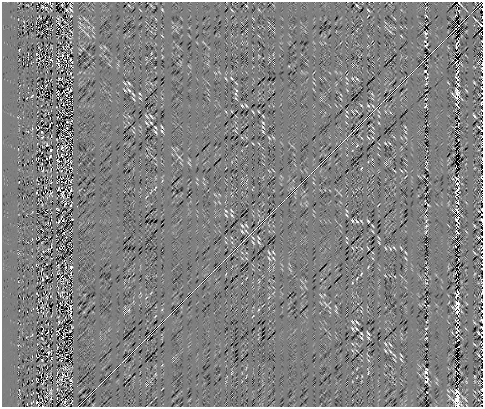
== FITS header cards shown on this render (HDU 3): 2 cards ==
NAXIS1  =                  481
NAXIS2  =                  405

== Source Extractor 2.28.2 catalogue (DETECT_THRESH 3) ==
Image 481 x 405 px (HDU 3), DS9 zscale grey, 1 PNG px = 1 image px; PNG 485 x 409 px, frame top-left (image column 1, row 405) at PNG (2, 2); no overlay
Background 1.44e-05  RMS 0.027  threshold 0.0809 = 3 sigma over >= 5 px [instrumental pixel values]
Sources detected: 227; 1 with non-positive FLUX_AUTO (blend fragments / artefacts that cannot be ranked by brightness) is not listed; the other 226 listed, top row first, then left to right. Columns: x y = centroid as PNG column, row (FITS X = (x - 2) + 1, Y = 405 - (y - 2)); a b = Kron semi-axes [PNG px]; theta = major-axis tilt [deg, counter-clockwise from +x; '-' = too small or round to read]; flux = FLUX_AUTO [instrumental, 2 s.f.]
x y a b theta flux
459 3 3 2 - 2.8
480 4 9 2 45 34
62 5 2 2 - 1.6
246 5 2 2 - 1.3
357 6 4 2 - 1.8
42 7 4 2 - 1.8
67 10 3 2 - 1.3
71 10 4 2 - 1.7
368 10 4 2 - 1.6
474 10 5 2 - 11
426 16 3 2 - 1
58 18 6 4 -21 2.1
466 18 5 2 - 7.2
481 25 3 2 - 4.6
62 26 2 2 - 0.73
457 27 13 2 45 47
426 33 6 4 -43 2.6
448 36 5 2 - 7.7
457 42 5 2 - 2.6
441 43 7 2 45 3.3
426 45 5 2 - 1.6
456 47 4 2 - 1.4
436 48 6 2 45 5
37 54 3 2 - 0.74
62 55 5 3 - 1.5
70 59 3 2 - 1.2
51 60 4 3 - 1.5
424 60 19 2 45 23
456 61 4 2 - 1.6
58 63 7 3 -85 3.7
482 64 3 2 - 2
458 65 4 3 - 2.2
482 70 5 2 - 1
412 72 4 2 - 3.2
425 72 5 2 - 1.8
457 72 6 2 56 3.7
231 78 4 2 - 1.2
60 79 5 2 - 1.9
357 79 5 3 - 1.3
405 79 6 2 44 9.6
457 79 5 2 - 3
129 83 3 2 - 1.4
401 83 5 2 - 9.4
457 83 5 3 - 4.4
481 88 3 2 - 1
67 89 2 2 - 0.84
70 90 3 2 - 1.3
125 90 3 2 - 1.3
129 90 4 2 - 1.9
394 90 6 2 44 10
457 92 7 3 -77 10
58 93 4 2 - 2
133 94 5 3 - 1.4
236 94 5 3 - 1.5
390 94 5 2 - 9.7
66 95 2 2 - 1.3
32 96 3 2 - 1.1
385 99 6 2 44 9.6
457 99 9 3 -53 6.5
481 103 3 2 - 2.1
361 105 3 2 - 1
379 105 5 2 - 9.1
457 105 5 2 - 2.8
242 106 4 2 - 1.4
425 106 4 2 - 1.3
372 112 7 2 44 13
67 114 3 2 - 1.1
151 116 4 2 - 1.8
368 116 5 2 - 11
474 116 4 2 - 2
67 122 2 2 - 1.1
481 122 2 2 - 2.2
146 123 4 2 - 1.8
263 123 5 3 - 1.6
361 123 6 2 44 12
50 124 3 2 - 1
458 124 3 2 - 1.2
162 127 4 2 - 1.4
357 127 5 2 - 11
479 127 3 2 - 1.9
67 128 2 2 - 0.72
155 131 6 3 -48 1.9
42 132 3 2 - 0.98
263 132 3 2 - 1.3
352 132 8 2 42 13
482 136 2 2 - 0.87
347 137 5 2 - 12
47 144 2 2 - 1.8
340 144 6 2 45 7.9
66 147 4 2 - 1.5
62 148 4 2 - 1.8
336 148 6 2 44 6.8
51 150 3 2 - 1.4
62 155 3 2 - 1.5
329 155 6 2 45 7
50 156 3 2 - 2
325 159 5 2 - 6.4
58 161 3 2 - 1.3
482 163 2 2 - 1.3
320 164 6 2 44 7
314 170 6 2 45 7.5
305 179 8 2 45 6.6
457 179 3 3 - 2.8
71 181 3 2 - 0.94
301 183 5 2 - 4.5
457 184 6 4 67 3.7
58 189 3 2 - 1.7
71 190 3 2 - 1.3
294 190 7 2 44 6.3
457 190 7 2 59 6.3
62 194 6 2 -88 0.9
290 194 7 2 44 6.6
457 194 3 2 - 0.83
425 201 3 2 - 1.1
457 202 4 2 - 3.5
281 203 7 2 45 6
71 205 3 2 - 1.5
57 209 3 2 - 1.7
482 209 2 2 - 1.9
226 211 4 2 - 1.2
273 211 6 2 45 11
457 211 5 3 - 3.2
226 215 5 2 - 1.4
269 215 5 2 - 11
457 216 5 2 - 2.2
63 220 2 2 - 0.81
456 220 6 3 -57 3
481 220 5 2 - 1.9
59 221 3 2 - 1.8
263 221 6 2 45 9.6
357 221 6 4 -34 3.4
368 221 4 2 - 1.3
426 221 4 2 - 1.2
246 225 5 3 - 1.6
259 225 6 2 44 11
457 226 5 2 - 1.5
246 231 6 3 -45 1.9
253 231 6 2 45 10
426 231 4 3 - 1.4
457 232 5 2 - 2.9
246 238 6 2 45 12
242 242 6 2 45 12
51 246 4 2 - 1.2
236 248 5 2 - 10
232 252 6 2 45 12
269 252 9 2 -51 2
482 257 3 2 - 1.6
226 258 6 2 45 11
269 258 5 2 - 1.5
219 265 5 2 - 5.9
71 267 3 3 - 1.8
215 269 5 2 - 6
361 274 4 2 - 1.2
208 276 6 2 45 6.6
47 277 3 2 - 1.8
482 279 2 2 - 0.76
204 280 6 2 45 6.5
197 287 5 2 - 5.8
482 292 3 2 - 1.4
189 295 7 2 45 6.5
457 295 5 3 - 4.6
181 303 5 2 - 5.3
457 303 4 4 - 7.2
177 307 6 2 45 6
457 307 4 2 - 4.7
70 308 8 3 90 3.1
173 311 6 2 45 4.8
482 311 2 2 - 1.2
457 312 7 5 -62 7.3
168 316 4 2 - 1.3
481 320 4 2 - 2.9
457 321 5 3 - 2.3
59 322 3 2 - 1.2
162 322 6 2 45 11
357 322 3 2 - 1.4
481 327 3 2 - 1.8
155 329 6 2 44 11
353 329 5 3 - 1.8
426 329 3 2 - 1
457 330 6 4 88 3.5
151 333 5 2 - 11
361 333 3 2 - 1.2
368 333 3 2 - 1.5
478 333 4 2 - 1.6
146 338 7 2 44 12
368 338 4 2 - 1.7
426 338 3 2 - 1.3
140 344 6 2 44 10
390 344 4 2 - 1.5
133 351 6 2 44 11
386 351 4 2 - 1.3
390 351 5 3 - 1.7
49 353 5 3 - 1.8
129 355 5 2 - 9.8
394 355 6 2 -44 1.5
478 355 3 2 - 1.5
51 358 3 2 - 1.1
61 360 3 2 - 1.3
124 360 6 2 45 11
401 360 4 2 - 1.4
118 366 6 2 45 5.6
458 369 3 2 - 0.43
426 371 6 3 64 3.5
63 375 3 2 - 1.3
109 375 6 2 43 6.8
47 376 3 2 - 1.7
426 378 8 3 -47 2.6
105 379 6 2 43 5.5
71 380 4 3 - 1.3
426 382 3 2 - 2.1
101 383 6 2 43 5.6
70 385 2 2 - 1.4
57 389 2 2 - 1.3
482 389 3 2 - 2.3
50 391 9 3 90 2.7
93 391 6 2 45 7.1
457 391 9 6 32 8.3
46 396 3 2 - 0.98
88 396 6 2 44 7.3
457 396 5 4 - 4.2
57 398 2 2 - 0.64
84 400 6 2 45 7
457 400 12 6 -21 13
37 402 2 2 - 1
80 404 5 2 - 8
457 405 7 4 -25 7.7
At the frame edge (FLAGS 8, measured only in part): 21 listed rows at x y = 459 3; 480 4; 481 25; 482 64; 482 70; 481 88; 481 103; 481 122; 482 136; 482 163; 482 209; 481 220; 482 257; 482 279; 482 292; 482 311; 481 320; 481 327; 478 333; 482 389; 457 405
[1 non-positive-flux detection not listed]